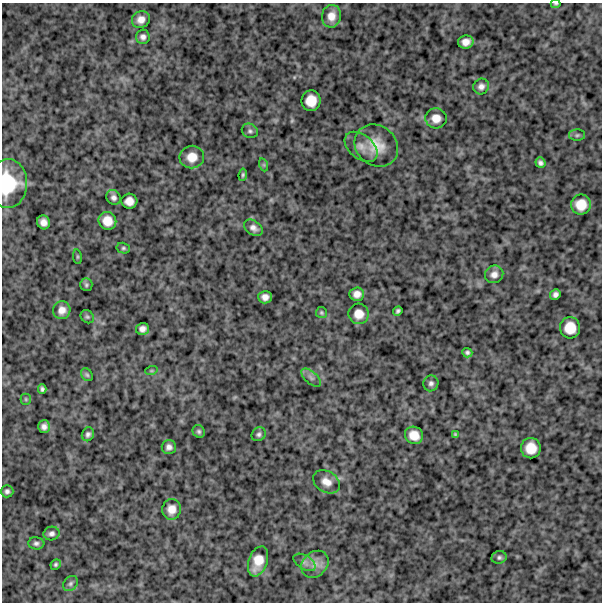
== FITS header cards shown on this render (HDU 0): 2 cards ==
NAXIS1  =                  600
NAXIS2  =                  600

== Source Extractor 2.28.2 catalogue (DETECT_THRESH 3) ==
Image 600 x 600 px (HDU 0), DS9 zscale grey, 1 PNG px = 1 image px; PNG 604 x 604 px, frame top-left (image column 1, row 600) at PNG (2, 3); each listed source drawn as its Kron ellipse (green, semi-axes under 4 px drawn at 4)
Background 901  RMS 240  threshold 733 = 3 sigma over >= 5 px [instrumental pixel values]
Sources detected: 63; all 63 listed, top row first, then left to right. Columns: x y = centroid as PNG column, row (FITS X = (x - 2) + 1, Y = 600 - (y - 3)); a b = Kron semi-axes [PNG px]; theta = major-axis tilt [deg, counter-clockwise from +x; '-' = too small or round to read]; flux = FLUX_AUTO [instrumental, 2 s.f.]
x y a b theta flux
556 4 5 3 - 20000
331 16 11 9 82 160000
141 19 9 8 - 120000
143 37 7 7 - 63000
466 42 8 6 12 120000
481 86 8 7 - 76000
311 101 10 9 - 250000
436 118 10 10 - 160000
250 131 8 7 - 44000
577 135 8 5 1 36000
376 146 23 19 -39 360000
361 147 19 12 -40 160000
192 157 12 11 - 210000
540 163 5 5 - 52000
264 165 6 4 -72 25000
243 175 6 4 83 29000
8 183 24 19 90 790000
114 197 8 7 - 60000
129 201 8 7 - 130000
581 205 10 10 - 260000
107 221 9 8 - 200000
43 222 7 6 - 97000
253 228 10 7 -33 81000
123 248 7 5 -14 31000
77 257 7 3 -82 18000
494 274 9 8 - 100000
86 285 6 6 - 32000
357 294 7 6 - 110000
555 294 5 5 - 58000
265 297 7 6 - 90000
62 310 9 8 - 120000
398 311 5 4 - 37000
321 313 5 5 - 24000
359 314 10 10 - 180000
87 317 7 6 - 32000
570 328 10 10 - 270000
142 329 6 6 - 79000
467 353 5 4 - 38000
151 371 6 4 18 21000
87 375 7 5 -56 29000
311 378 12 6 -42 66000
431 383 8 7 - 57000
42 389 4 4 - 38000
26 399 5 5 - 22000
44 426 6 6 - 75000
199 431 6 6 - 36000
88 434 7 6 - 47000
259 434 7 6 - 45000
455 434 4 3 - 20000
414 435 9 8 - 200000
169 447 7 7 - 69000
531 448 10 10 - 250000
326 482 14 10 -31 160000
7 491 6 6 - 49000
171 509 10 9 - 150000
51 533 8 7 - 54000
36 543 8 6 -4 48000
499 557 7 6 - 41000
258 561 15 9 71 260000
305 562 12 7 -33 77000
56 564 5 5 - 29000
315 564 15 12 44 170000
70 584 8 6 46 44000
At the frame edge (FLAGS 8, measured only in part): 2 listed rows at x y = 556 4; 8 183